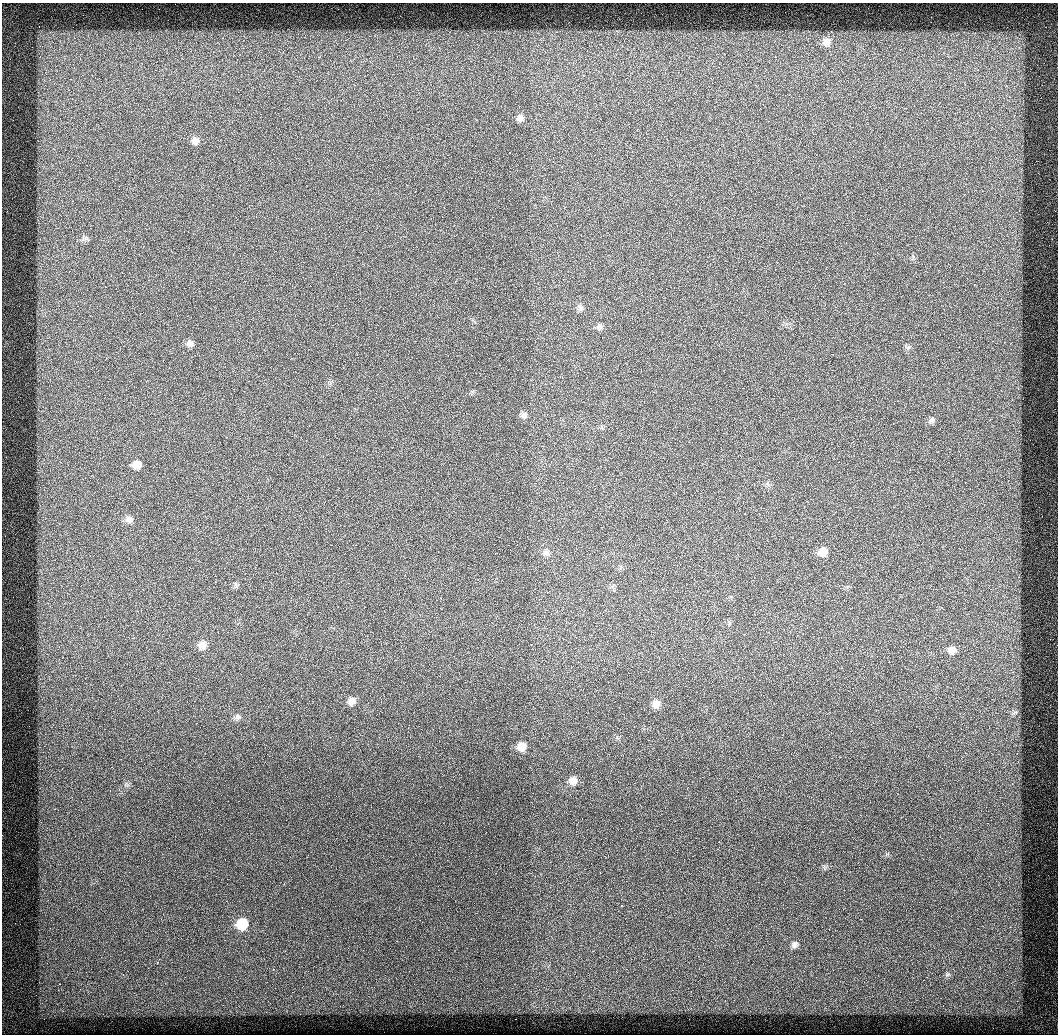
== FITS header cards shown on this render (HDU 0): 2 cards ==
NAXIS1  =                 1056
NAXIS2  =                 1032

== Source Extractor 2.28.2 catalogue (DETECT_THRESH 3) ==
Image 1056 x 1032 px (HDU 0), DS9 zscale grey, 1 PNG px = 1 image px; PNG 1060 x 1036 px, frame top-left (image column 1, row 1032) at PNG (2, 3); no overlay
Background 1730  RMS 110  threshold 342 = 3 sigma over >= 5 px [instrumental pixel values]
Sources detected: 34; all 34 listed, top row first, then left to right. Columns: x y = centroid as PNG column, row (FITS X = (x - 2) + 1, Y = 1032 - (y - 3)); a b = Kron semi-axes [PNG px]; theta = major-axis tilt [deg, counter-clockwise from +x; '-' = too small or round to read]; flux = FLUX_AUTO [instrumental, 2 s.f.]
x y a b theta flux
827 42 13 11 46 59000
211 84 2 2 - 3700
366 96 2 2 - 3800
520 118 10 9 - 37000
195 141 11 9 -60 37000
85 238 13 4 -2 23000
580 308 9 8 - 27000
599 327 9 8 - 26000
190 344 9 9 - 32000
524 415 9 8 - 29000
932 420 9 7 38 24000
137 465 10 8 13 56000
129 519 11 9 -6 38000
823 552 11 10 - 82000
546 553 9 8 - 31000
677 565 2 2 - 3900
599 579 2 2 - 3700
566 623 2 2 - 33000
202 645 11 11 - 61000
575 648 2 2 - 4300
952 650 9 9 - 48000
352 701 11 9 46 45000
656 704 11 9 37 57000
1014 713 11 4 40 20000
237 717 9 8 - 29000
253 735 2 2 - 4700
521 746 11 10 - 77000
141 759 2 2 - 3700
573 781 11 10 - 60000
242 924 12 10 43 180000
794 944 9 7 50 29000
550 962 3 3 - 5500
947 974 8 4 9 16000
60 984 4 4 - 5900